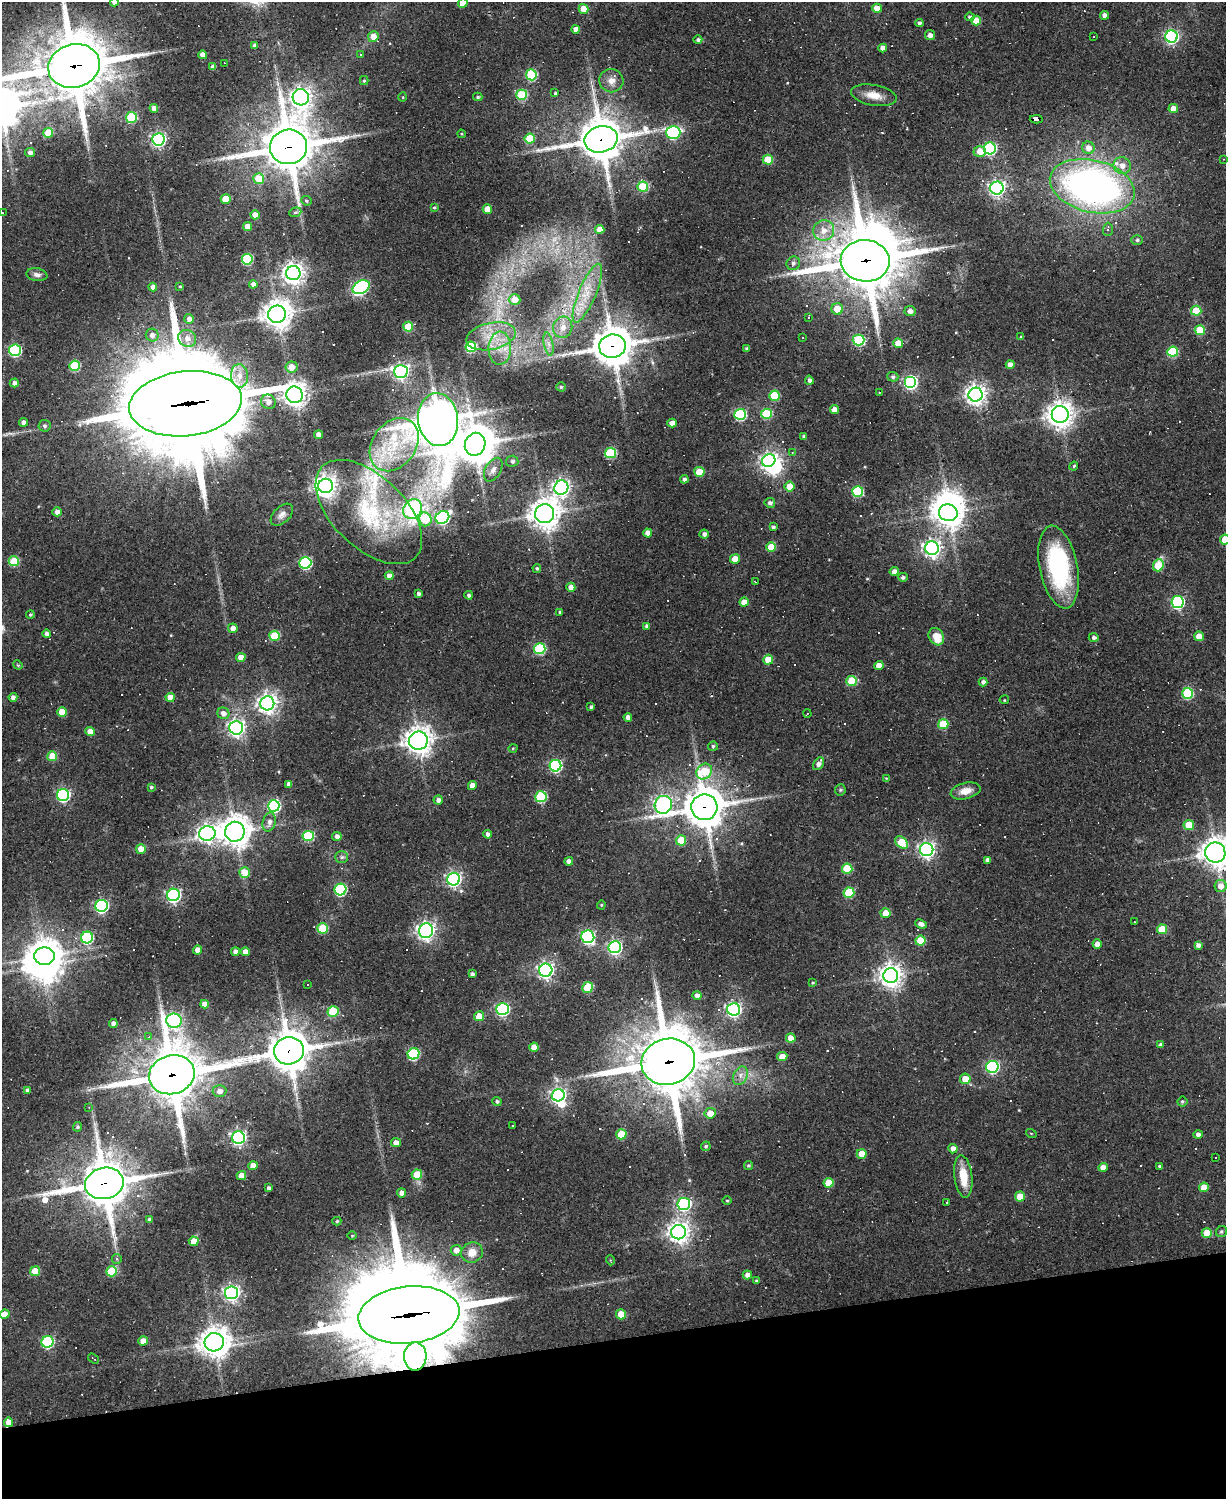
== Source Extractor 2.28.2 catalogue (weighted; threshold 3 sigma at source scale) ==
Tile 10 of 4 x 3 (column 2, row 3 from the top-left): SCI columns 1225-2448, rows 133-1629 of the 4895 x 4870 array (HDU 1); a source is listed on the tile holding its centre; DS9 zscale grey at full resolution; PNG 1228 x 1501 px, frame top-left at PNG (2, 2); each listed source drawn as its Kron ellipse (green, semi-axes under 4 px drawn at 4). Shown black and unused: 11% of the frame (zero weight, under 2 of 3 exposures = <1% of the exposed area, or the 3 px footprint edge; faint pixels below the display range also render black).
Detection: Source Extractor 2.28.2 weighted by HDU 2 'WHT'; one run over the whole footprint, this tile lists its part. Background 0.0632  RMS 0.0059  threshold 0.0265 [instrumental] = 3 sigma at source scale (4.5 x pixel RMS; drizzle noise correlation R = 1.50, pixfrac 1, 0.05/0.05 arcsec/px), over >= 5 px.
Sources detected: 407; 1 too faint to see at this stretch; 7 inside a brighter object's white glare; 51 cosmic-ray / hot-pixel residue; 2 long thin detections or spike segments (spike, bleed or trail) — neither listed nor drawn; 5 inside a brighter listed object's ellipse — not listed separately; the other 341 listed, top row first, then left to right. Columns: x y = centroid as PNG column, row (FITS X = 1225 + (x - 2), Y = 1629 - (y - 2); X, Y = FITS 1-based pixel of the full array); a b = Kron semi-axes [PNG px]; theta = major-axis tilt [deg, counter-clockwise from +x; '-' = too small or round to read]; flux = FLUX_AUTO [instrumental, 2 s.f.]
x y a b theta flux
114 2 4 4 - 2.8
463 3 4 4 - 10
877 8 5 4 - 7.2
583 9 5 5 - 8.9
1105 15 4 4 - 3.3
970 17 5 4 - 1.2
976 20 5 5 - 11
919 23 4 4 - 1.6
576 29 4 4 - 4
930 35 5 5 - 2.9
373 36 5 5 - 5
1172 36 6 6 - 140
1094 37 2 2 - 0.45
698 40 4 4 - 1.5
255 46 4 4 - 2.6
883 48 4 4 - 4.7
361 54 3 3 - 1.4
203 55 4 4 - 5.2
224 63 4 2 - 0.74
74 66 26 21 16 3700
213 67 4 4 - 2.3
531 75 5 5 - 42
364 81 4 4 - 0.76
611 81 12 11 - 4.9
555 93 4 3 - 0.89
522 95 5 5 - 38
874 95 23 10 -10 7.8
301 97 8 8 - 370
403 97 5 3 - 0.51
478 97 4 4 - 1
154 108 4 4 - 2.9
1173 109 5 4 - 7.9
131 117 5 5 - 35
1036 119 6 3 3 41
673 132 7 6 - 90
48 133 5 5 - 16
461 134 4 3 - 0.62
158 139 6 6 - 150
530 139 5 5 - 20
601 139 17 13 13 1700
289 147 18 17 - 2700
990 148 6 6 - 84
1088 148 6 6 - 4.6
980 151 6 5 - 7.4
30 153 5 4 - 2.1
1224 159 3 2 - 0.54
768 160 5 5 - 19
1122 165 9 8 - 5.1
259 179 5 5 - 15
1092 186 43 26 -14 280
643 187 5 5 - 32
997 188 6 6 - 190
226 199 5 4 - 11
306 201 5 4 - 0.99
434 207 4 4 - 0.89
487 209 4 4 - 7.7
295 212 6 4 20 1.1
2 213 2 2 - 0.45
255 215 4 4 - 5.5
247 227 4 4 - 5.3
600 229 4 4 - 5.9
1108 229 7 5 89 1.5
824 230 10 10 - 6.8
1137 240 5 5 - 1.3
247 259 5 5 - 43
865 261 24 20 -4 3800
793 263 7 6 - 1.8
293 273 7 7 - 420
37 275 11 6 -9 2.4
253 284 4 4 - 2.5
180 286 3 3 - 0.62
153 287 4 4 - 2.7
361 287 9 6 28 110
587 293 31 8 67 14
515 300 6 5 - 10
837 309 6 5 - 11
910 311 5 5 - 3.2
1196 311 5 5 - 18
277 314 9 8 - 720
809 317 3 3 - 1.3
189 319 5 5 - 2.4
408 327 5 5 - 20
563 327 11 9 73 6.4
1200 330 5 5 - 24
152 335 6 6 - 2.9
491 336 25 13 12 17
1021 337 3 3 - 0.74
187 338 9 8 - 4
803 338 3 3 - 5.7
859 340 6 5 - 53
898 343 4 4 - 8.2
549 344 12 4 -79 2.8
612 346 13 11 11 1600
471 347 5 5 - 42
500 348 16 11 89 10
747 349 4 3 - 1.3
15 350 6 6 - 73
1173 352 5 5 - 37
1010 364 4 4 - 3.4
74 366 5 5 - 29
291 367 6 6 - 6.3
401 371 7 6 - 180
239 376 12 8 -86 6
893 377 5 5 - 1.5
809 380 4 4 - 1.9
910 382 6 6 - 120
14 383 4 4 - 2.4
561 387 4 4 - 0.99
880 392 3 2 - 0.42
295 395 8 8 - 510
976 395 7 7 - 380
774 396 5 5 - 23
268 402 7 7 - 3.7
185 404 56 32 6 15000
834 410 4 4 - 4.4
740 414 6 5 - 59
766 414 5 5 - 33
1060 414 8 8 - 550
438 420 26 20 -83 1500
23 422 4 4 - 2.6
672 423 4 4 - 4.7
44 426 6 6 - 1.5
319 435 4 4 - 4.7
804 436 3 3 - 1.3
475 444 12 10 69 1100
394 445 29 21 54 36
610 453 5 5 - 44
792 453 4 2 - 0.51
769 460 7 6 - 200
512 461 6 5 - 1.6
1074 466 4 3 - 1.1
493 470 13 7 60 3.4
699 472 5 5 - 15
684 479 4 4 - 1.6
326 486 7 7 - 470
790 487 5 5 - 11
561 488 7 7 - 210
858 492 5 5 - 44
770 503 5 4 - 1.9
413 509 10 8 50 120
57 512 5 4 - 3.3
369 512 65 36 -44 74
948 513 9 8 - 680
545 514 9 9 - 850
282 515 13 8 44 3.1
442 517 7 6 - 130
425 519 7 6 - 22
773 527 4 4 - 1.5
648 533 4 4 - 4.8
704 534 4 4 - 2
1225 540 5 5 - 13
771 547 5 5 - 15
932 548 7 7 - 250
735 559 5 4 - 9.9
14 561 5 5 - 25
305 563 6 5 - 68
1158 565 6 5 - 24
1059 567 42 19 -79 72
537 568 4 4 - 0.91
894 571 5 4 - 3.2
389 576 4 4 - 3.6
903 577 5 4 - 1.7
755 582 3 2 - 0.68
571 587 4 4 - 4.5
418 594 3 3 - 1.6
469 595 4 4 - 1.6
744 602 4 4 - 6.7
1177 602 6 6 - 93
560 612 3 3 - 0.76
30 615 4 3 - 0.97
647 626 4 3 - 2.1
233 628 5 4 - 3.6
47 634 4 4 - 1.9
275 636 5 5 - 25
1199 636 5 4 - 8.6
936 637 9 7 -60 10
1094 637 5 4 - 1.7
540 649 6 5 - 51
241 657 4 4 - 7.3
768 660 5 5 - 12
18 665 5 4 - 0.58
879 665 5 4 - 5.9
852 681 5 5 - 27
983 682 4 4 - 2
1188 693 5 5 - 44
13 697 4 4 - 2.5
170 697 4 4 - 5.5
1004 700 5 3 - 0.58
267 703 7 7 - 350
591 707 3 3 - 1.1
62 712 5 4 - 12
223 713 6 5 - 3.2
807 713 4 2 - 0.95
628 717 4 4 - 2.8
943 724 5 5 - 24
236 728 7 6 - 220
90 732 4 4 - 6.8
418 741 9 9 - 600
713 746 5 5 - 0.97
513 748 5 3 - 0.51
52 756 5 5 - 15
818 764 7 4 54 2.9
555 766 6 6 - 82
704 771 8 7 - 29
886 778 4 3 - 0.47
289 784 4 4 - 2.7
472 786 4 4 - 4.7
151 787 4 3 - 0.92
840 790 6 5 - 0.94
966 791 15 8 14 6.2
63 795 6 6 - 91
541 797 5 5 - 49
438 800 4 4 - 2.1
663 805 9 8 - 190
274 806 6 5 - 98
704 807 13 13 - 1500
269 822 9 6 76 3.4
1189 825 5 5 - 13
235 832 10 10 - 830
207 833 8 7 - 270
488 834 4 4 - 2.5
308 836 5 5 - 44
337 836 5 4 - 2.6
681 840 5 5 - 15
902 842 7 5 -42 19
141 849 5 4 - 6.3
927 850 6 6 - 210
1215 853 10 10 - 660
342 857 6 5 - 1.4
988 860 4 4 - 2.6
569 861 4 4 - 2.6
847 869 5 5 - 25
244 872 5 5 - 11
454 879 6 6 - 170
1220 886 6 6 - 5.2
340 889 6 6 - 67
849 893 5 5 - 30
173 895 6 6 - 140
601 905 4 4 - 0.68
102 906 6 6 - 100
885 913 5 5 - 11
1134 922 2 2 - 0.4
921 924 6 4 -22 2.8
322 928 5 5 - 28
1162 929 5 5 - 20
426 931 7 7 - 260
588 937 6 6 - 110
87 938 6 6 - 59
921 941 5 5 - 18
1097 944 4 4 - 4.3
1198 945 4 4 - 2.4
615 947 6 6 - 140
198 950 4 4 - 5.6
235 952 4 4 - 2.9
245 952 4 4 - 5
44 956 10 9 - 860
546 970 6 6 - 210
472 974 4 3 - 1.7
891 976 7 7 - 490
812 983 4 3 - 0.66
308 984 3 3 - 5.4
588 987 5 5 - 23
697 996 4 4 - 2.9
204 1004 4 4 - 4
502 1009 6 6 - 96
734 1009 6 6 - 160
333 1012 5 5 - 31
479 1016 5 5 - 9.8
174 1021 8 7 - 180
113 1024 4 4 - 2.8
149 1037 3 3 - 0.54
791 1038 5 4 - 8.6
1160 1045 4 4 - 1.8
534 1047 5 4 - 6.9
289 1051 15 13 14 1500
413 1054 6 5 - 57
782 1056 5 4 - 6.2
668 1062 27 23 14 3400
992 1067 6 6 - 96
172 1075 23 19 16 2700
740 1076 10 7 63 3.3
965 1079 5 5 - 10
27 1090 4 3 - 1.1
219 1091 7 6 - 3.5
558 1095 6 6 - 190
1182 1101 5 5 - 0.94
497 1102 4 4 - 1.3
89 1107 4 2 - 0.43
710 1113 5 5 - 7.7
512 1125 3 2 - 0.8
77 1127 5 4 - 1.1
1031 1133 5 3 - 0.52
621 1134 5 5 - 19
1198 1134 5 4 - 2.3
238 1137 6 6 - 170
396 1143 5 4 - 3.8
706 1146 5 4 - 1
953 1149 5 4 - 3.2
862 1154 5 5 - 10
1215 1157 3 2 - 0.58
748 1165 4 4 - 0.98
253 1166 4 4 - 5.4
1160 1166 3 3 - 0.96
1103 1167 5 4 - 4.3
417 1174 5 5 - 20
241 1176 5 4 - 7.5
963 1176 21 9 -83 13
104 1183 19 15 13 2300
828 1183 5 5 - 12
1204 1187 5 5 - 8.6
269 1188 4 3 - 1.8
402 1193 4 4 - 3.8
1020 1197 5 5 - 12
727 1201 4 3 - 0.55
946 1203 3 3 - 26
684 1204 6 6 - 110
149 1219 4 4 - 1.3
337 1221 4 4 - 0.83
678 1232 7 7 - 400
1221 1232 6 5 - 1
1207 1233 5 5 - 14
352 1235 5 3 - 0.6
194 1241 5 4 - 9.7
456 1250 5 5 - 4.3
472 1252 11 10 - 7.5
117 1259 5 4 - 0.92
610 1260 5 3 - 0.57
35 1271 5 5 - 13
112 1271 5 5 - 28
747 1275 4 4 - 3
757 1281 4 3 - 1.1
232 1293 6 6 - 200
4 1314 5 4 - 7.6
621 1314 5 5 - 13
409 1315 51 28 6 11000
143 1341 5 4 - 6
47 1342 6 6 - 64
214 1342 9 9 - 780
415 1357 14 11 89 140
93 1358 6 2 -36 0.42
8 1422 5 4 - 6.4
Overlapping masked pixels (flux is a lower limit): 16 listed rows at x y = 74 66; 1036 119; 601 139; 289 147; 865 261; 612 346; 185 404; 704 807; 1215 853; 289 1051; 668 1062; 172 1075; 104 1183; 409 1315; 415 1357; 8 1422
Isophote crosses this tile's border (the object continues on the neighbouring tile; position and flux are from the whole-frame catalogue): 7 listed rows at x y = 114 2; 463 3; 74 66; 2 213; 1225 540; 1215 853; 4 1314